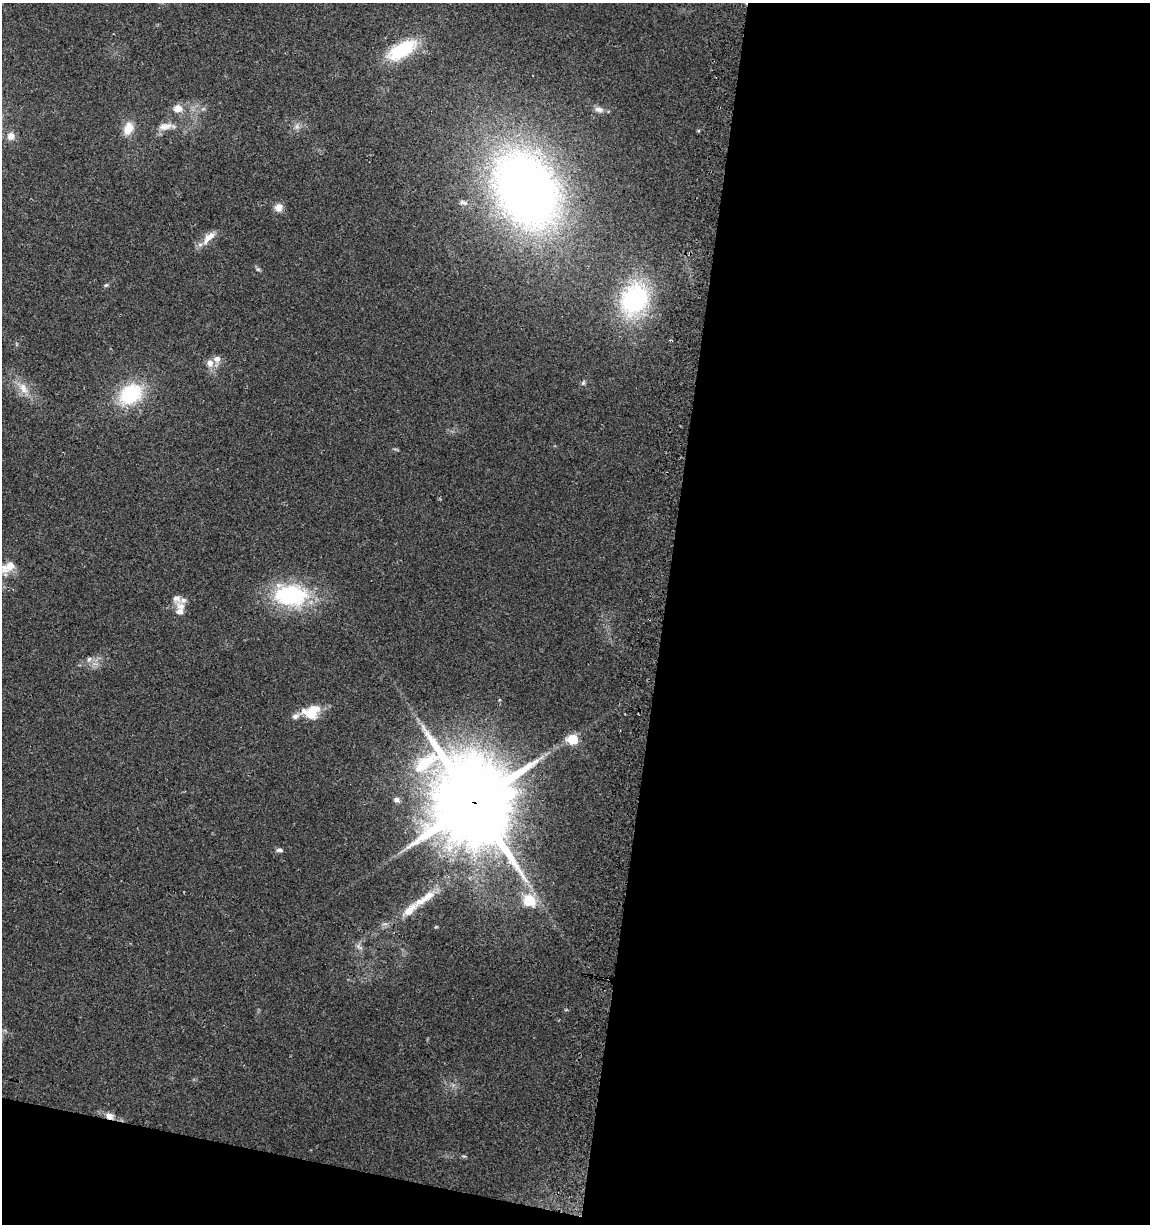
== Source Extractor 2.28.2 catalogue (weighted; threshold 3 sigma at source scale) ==
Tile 16 of 4 x 4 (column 4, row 4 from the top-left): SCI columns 3758-4905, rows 5-1226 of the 5161 x 4904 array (HDU 1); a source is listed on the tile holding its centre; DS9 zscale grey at full resolution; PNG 1152 x 1226 px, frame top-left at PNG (2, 3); no overlay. Shown black and unused: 45% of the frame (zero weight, under 2 of 3 exposures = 2% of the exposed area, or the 3 px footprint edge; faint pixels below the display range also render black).
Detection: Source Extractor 2.28.2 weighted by HDU 2 'WHT'; one run over the whole footprint, this tile lists its part. Background 0.11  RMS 0.01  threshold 0.047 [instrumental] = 3 sigma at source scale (4.5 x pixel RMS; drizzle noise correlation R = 1.50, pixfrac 1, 0.0396/0.0396 arcsec/px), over >= 5 px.
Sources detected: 38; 1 cosmic-ray / hot-pixel residue — not listed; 6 inside a brighter listed object's ellipse — not listed separately; the other 31 listed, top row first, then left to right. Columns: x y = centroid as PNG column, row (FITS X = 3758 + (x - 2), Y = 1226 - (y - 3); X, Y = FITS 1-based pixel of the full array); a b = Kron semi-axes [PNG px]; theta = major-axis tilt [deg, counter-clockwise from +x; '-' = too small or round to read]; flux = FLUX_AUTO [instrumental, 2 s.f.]
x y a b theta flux
402 50 36 15 30 55
177 108 9 8 - 10
599 109 13 7 -15 5
165 126 19 9 11 9.9
297 126 7 6 - 3.2
128 128 17 10 69 14
11 136 10 9 - 6.9
526 189 63 45 -62 840
463 203 12 5 -18 3.3
278 207 10 9 - 7.1
209 237 23 9 47 12
258 269 6 4 -1 1.4
106 285 6 5 - 1.6
634 299 32 26 58 140
210 363 10 8 -83 7.1
583 383 8 5 63 1.9
23 388 16 9 -59 11
131 394 24 18 34 69
8 567 21 11 31 14
290 595 41 25 -4 98
181 606 13 9 -17 7.1
89 659 8 6 60 3
312 712 20 15 29 25
573 739 6 6 - 55
396 800 6 5 - 3.9
474 802 27 23 -49 13000
279 850 7 5 -5 3.1
426 898 45 9 35 25
529 901 20 17 -43 26
359 947 12 5 -39 3.3
109 1116 9 7 -32 7.1
Overlapping masked pixels (flux is a lower limit): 2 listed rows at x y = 474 802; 109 1116